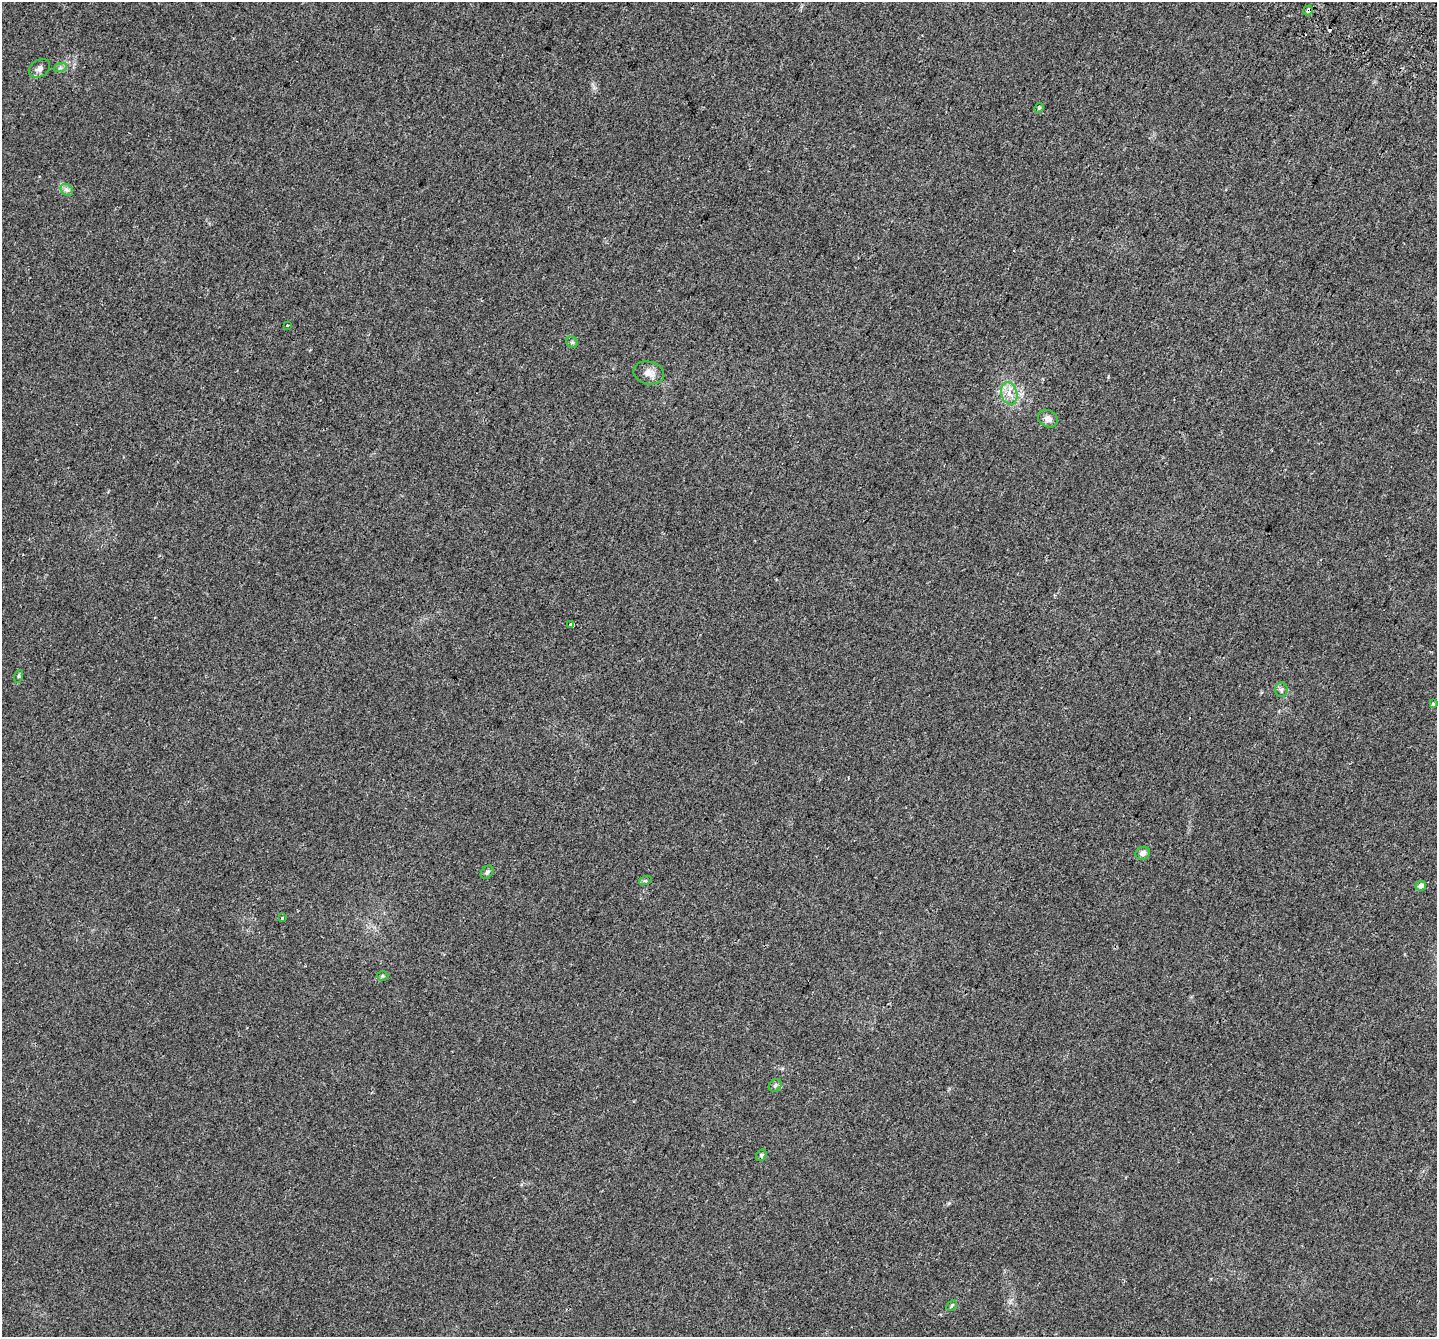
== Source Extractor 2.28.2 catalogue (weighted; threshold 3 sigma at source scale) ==
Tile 10 of 4 x 4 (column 2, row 3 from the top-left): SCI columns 1500-2934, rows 1679-3013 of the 5860 x 5963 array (HDU 1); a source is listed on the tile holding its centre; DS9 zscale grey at full resolution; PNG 1439 x 1339 px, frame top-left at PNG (2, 2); each listed source drawn as its Kron ellipse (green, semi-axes under 4 px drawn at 4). Shown black and unused: <1% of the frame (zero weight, under 2 of 3 exposures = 4% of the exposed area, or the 3 px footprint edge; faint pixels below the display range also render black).
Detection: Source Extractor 2.28.2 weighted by HDU 2 'WHT'; one run over the whole footprint, this tile lists its part. Background 0.0214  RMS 0.0051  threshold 0.0227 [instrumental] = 3 sigma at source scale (4.5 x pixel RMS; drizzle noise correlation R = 1.50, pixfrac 1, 0.0396/0.0396 arcsec/px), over >= 5 px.
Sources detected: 25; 2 cosmic-ray / hot-pixel residue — neither listed nor drawn; the other 23 listed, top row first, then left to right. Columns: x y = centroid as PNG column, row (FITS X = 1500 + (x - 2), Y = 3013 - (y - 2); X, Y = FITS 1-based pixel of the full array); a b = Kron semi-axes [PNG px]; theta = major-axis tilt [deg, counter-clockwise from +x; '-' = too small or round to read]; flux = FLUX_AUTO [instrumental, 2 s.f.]
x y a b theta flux
1308 10 5 4 - 1.3
40 68 11 8 32 2.3
60 68 7 4 19 0.9
1039 108 5 4 - 0.54
67 190 7 5 -43 1.2
288 325 3 3 - 1.2
572 342 6 5 - 0.85
649 373 15 11 -12 3.6
1009 393 11 8 -75 4
1048 419 10 8 -28 3.1
571 625 4 3 - 3.2
19 676 6 4 71 0.59
1281 690 7 6 - 1.2
1433 704 4 3 - 0.66
1143 853 7 6 - 2.5
487 872 7 5 48 1.2
645 881 6 4 18 0.69
1421 886 5 5 - 3.7
282 918 3 3 - 2
382 976 6 5 - 0.68
775 1085 7 5 45 1.1
761 1155 6 5 - 0.69
952 1305 6 4 45 0.69
Overlapping masked pixels (flux is a lower limit): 1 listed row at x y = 1308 10